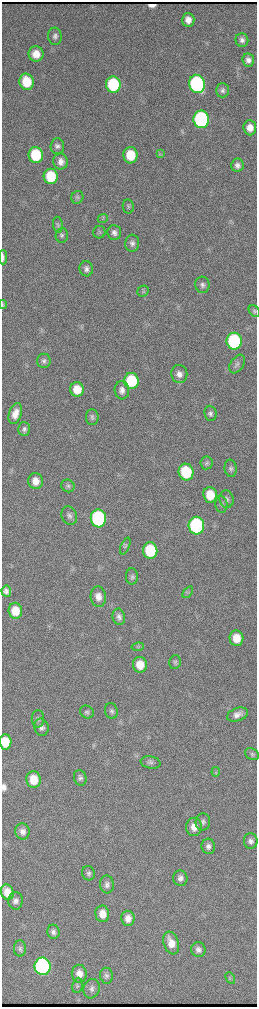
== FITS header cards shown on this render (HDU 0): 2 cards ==
NAXIS1  =                  510 / length of data axis 1
NAXIS2  =                 2010 / length of data axis 2

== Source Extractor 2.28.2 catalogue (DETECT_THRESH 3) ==
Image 510 x 2010 px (HDU 0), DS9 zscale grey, zoomed out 1/2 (1 PNG px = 2 x 2 image px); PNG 259 x 1009 px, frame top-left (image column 2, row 2010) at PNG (2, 2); each listed source drawn as its Kron ellipse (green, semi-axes under 4 px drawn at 4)
Background 3760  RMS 41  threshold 123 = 3 sigma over >= 5 px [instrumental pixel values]
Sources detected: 101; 2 cannot appear on this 1/2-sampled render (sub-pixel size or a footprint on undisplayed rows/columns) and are neither listed nor drawn; the other 99 listed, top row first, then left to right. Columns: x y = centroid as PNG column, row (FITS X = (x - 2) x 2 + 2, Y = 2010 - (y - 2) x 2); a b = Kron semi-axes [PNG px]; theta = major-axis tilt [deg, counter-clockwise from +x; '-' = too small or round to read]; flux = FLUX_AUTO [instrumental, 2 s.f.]
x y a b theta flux
188 20 7 6 - 6.3e+04
55 36 8 7 - 3.3e+04
242 40 7 6 - 3.5e+04
36 54 7 7 - 1.1e+05
248 60 7 6 - 4.5e+04
26 82 8 7 - 2.5e+05
113 84 8 7 - 6.8e+05
197 84 9 8 - 1.7e+06
222 90 7 6 - 2.9e+04
201 119 9 8 - 1.7e+06
250 128 7 6 - 8.2e+04
57 146 8 7 - 3.2e+04
160 153 4 2 - 7.5e+03
36 155 8 7 - 5.0e+05
130 155 8 7 - 2.2e+05
61 162 8 7 - 5.7e+04
237 165 6 6 - 3.8e+04
51 176 8 7 - 3.3e+05
77 197 6 6 - 1.8e+04
128 206 7 5 -79 1.6e+04
103 219 5 2 - 8.0e+03
58 225 8 4 -81 1.8e+04
99 232 6 6 - 1.7e+04
114 233 7 6 - 4.0e+04
62 235 7 6 - 2.3e+04
132 243 8 7 - 3.4e+04
3 257 7 1 90 3.7e+03
86 269 7 6 - 3.5e+04
202 285 8 7 - 3.1e+04
143 291 6 5 - 1.7e+04
3 304 4 1 - 8.1e+03
254 311 6 5 - 1.5e+04
234 341 8 7 - 1.1e+06
44 361 7 7 - 2.8e+04
237 364 10 6 56 2.7e+04
179 374 9 8 - 5.3e+04
131 381 8 7 - 5.0e+05
77 389 7 6 - 1.5e+05
122 390 9 7 -84 4.8e+04
210 413 7 6 - 2.7e+04
15 414 11 6 72 8.5e+04
92 417 8 6 -89 2.5e+04
24 429 7 6 - 2.8e+04
207 463 6 6 - 2.0e+04
231 468 9 6 -83 2.6e+04
186 472 8 7 - 4.3e+05
35 481 8 7 - 9.3e+04
68 486 7 6 - 2.0e+04
210 495 8 7 - 2.0e+05
226 499 9 7 -79 3.2e+04
221 504 8 6 -86 2.5e+04
69 516 9 7 -61 3.6e+04
98 518 9 7 -83 1.3e+06
196 526 9 7 -84 1.4e+06
125 546 9 4 67 1.6e+04
150 550 8 7 - 4.3e+05
132 576 8 6 -90 2.3e+04
6 591 5 5 - 3.6e+04
188 592 7 3 51 1.1e+04
98 597 10 7 -86 7.0e+04
15 611 8 6 -83 1.5e+05
119 617 8 6 -79 3.6e+04
236 638 8 7 - 1.5e+05
138 647 6 4 8 1.3e+04
175 662 7 5 78 1.9e+04
140 665 8 7 - 1.5e+05
111 711 8 6 -70 2.4e+04
87 712 7 6 - 2.0e+04
237 715 11 6 20 5.6e+04
38 719 8 6 90 2.6e+04
41 727 8 7 - 3.8e+04
5 742 7 6 - 1.3e+05
252 754 7 5 -29 1.9e+04
151 762 10 6 -9 2.8e+04
216 772 5 2 - 7.3e+03
80 778 8 6 -73 2.9e+04
33 779 8 7 - 1.7e+05
203 822 8 7 - 3.2e+04
194 827 9 7 87 7.9e+04
22 831 8 7 - 5.2e+04
251 841 7 7 - 3.6e+04
208 846 7 7 - 3.4e+04
88 873 7 6 - 2.5e+04
180 878 8 7 - 3.7e+04
107 884 9 7 -86 3.8e+04
7 892 8 6 -71 8.5e+04
15 901 9 7 89 4.0e+04
102 914 8 7 - 9.8e+04
128 918 7 6 - 6.5e+04
53 932 7 6 - 3.4e+04
171 943 12 7 -71 1.0e+05
20 948 8 6 -88 2.5e+04
198 950 7 7 - 3.6e+04
43 966 9 8 - 2.1e+06
79 974 9 7 -86 7.2e+04
106 976 8 6 -83 2.8e+04
230 978 6 4 -61 1.5e+04
77 985 8 5 82 1.9e+04
91 989 10 8 71 4.1e+04
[2 sub-pixel or undisplayed-footprint detections neither listed nor drawn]